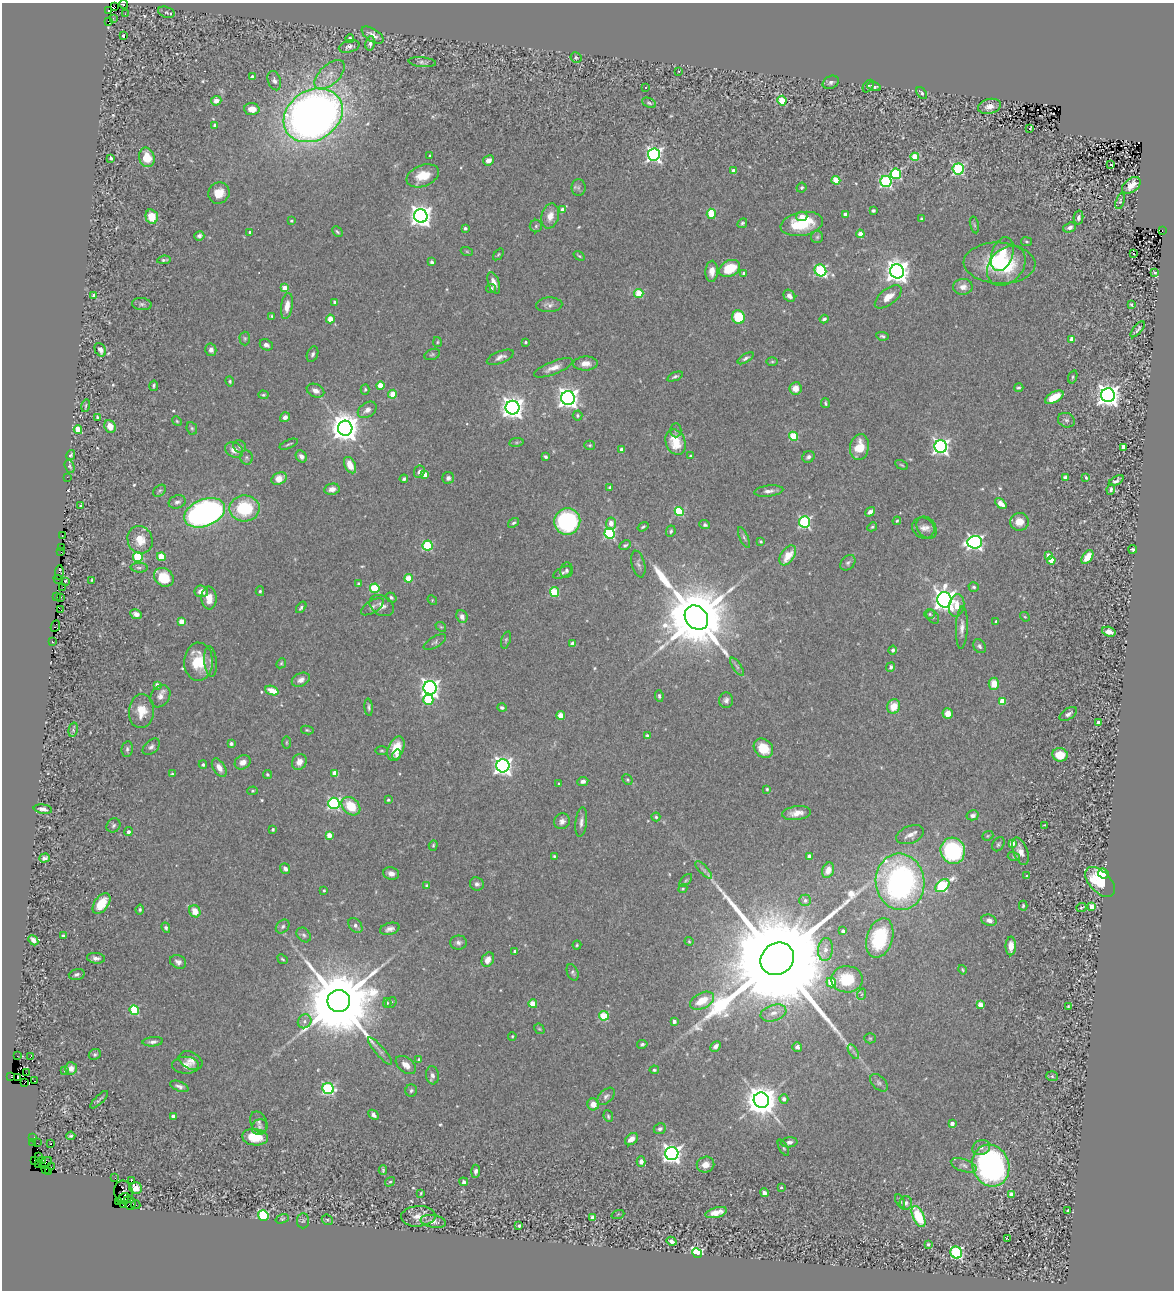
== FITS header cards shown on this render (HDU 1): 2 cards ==
NAXIS1  =                 1172
NAXIS2  =                 1288

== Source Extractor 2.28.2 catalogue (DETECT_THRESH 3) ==
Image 1172 x 1288 px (HDU 1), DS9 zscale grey, 1 PNG px = 1 image px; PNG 1176 x 1292 px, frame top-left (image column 1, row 1288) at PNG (2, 3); each listed source drawn as its Kron ellipse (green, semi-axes under 4 px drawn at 4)
Background 0.425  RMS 0.025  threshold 0.0764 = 3 sigma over >= 5 px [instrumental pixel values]
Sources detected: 575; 3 with non-positive FLUX_AUTO (blend fragments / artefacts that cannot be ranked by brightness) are neither listed nor drawn; of the other 572, the 500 brightest by FLUX_AUTO listed and drawn (72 fainter detections omitted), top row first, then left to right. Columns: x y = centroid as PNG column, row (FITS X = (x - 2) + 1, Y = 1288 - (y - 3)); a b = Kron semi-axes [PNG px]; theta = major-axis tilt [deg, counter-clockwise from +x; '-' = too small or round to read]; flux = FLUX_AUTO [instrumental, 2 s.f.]
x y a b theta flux
123 4 4 3 - 12
115 7 3 2 - 220
108 11 4 3 - 24
166 12 8 5 -18 3.8
125 14 2 2 - 25
113 18 3 2 - 4.4
109 21 3 3 - 11
373 35 12 6 -33 12
123 36 4 2 - 5.8
350 39 4 3 - 8.5
370 43 7 4 81 5.6
349 46 10 6 14 6
576 58 5 5 - 2.6
422 62 14 5 -6 5.2
679 71 3 2 - 2.7
330 75 18 10 43 22
252 77 4 4 - 6.2
274 81 10 6 -71 6.9
831 82 8 6 25 5.4
868 86 7 4 54 2.4
874 87 7 4 -17 5.9
645 88 3 3 - 4.1
922 93 7 4 -52 4
216 101 5 4 - 11
782 101 5 4 - 70
649 103 7 4 -23 3.5
989 106 11 7 13 12
252 109 8 6 -4 20
313 115 31 25 33 1700
215 125 4 3 - 9.4
1029 128 3 3 - 53
654 154 6 6 - 580
430 156 3 3 - 2.4
147 157 10 7 -74 29
915 157 4 4 - 61
111 158 3 3 - 8.2
488 160 6 5 - 12
1111 165 4 3 - 62
958 169 5 5 - 250
733 171 4 3 - 12
896 174 5 5 - 190
423 176 17 10 22 39
836 180 4 4 - 49
886 182 6 5 - 300
1131 185 10 6 36 19
578 188 8 7 - 4.8
802 188 5 4 - 3.9
219 193 11 10 - 25
1120 201 8 4 74 2.8
562 210 4 4 - 11
873 211 4 3 - 3.2
711 214 5 4 - 61
845 214 4 3 - 10
152 216 7 6 - 34
421 216 7 6 - 1300
550 216 13 8 75 17
802 216 5 4 - 12
1078 217 7 4 78 5.1
922 219 4 3 - 3.5
291 221 3 3 - 2.4
742 223 5 4 - 3.1
802 224 21 11 11 73
974 225 8 3 -76 2.5
536 226 6 6 - 3.9
1070 227 7 5 21 6.1
465 228 3 3 - 5.1
1162 230 3 2 - 120
250 232 4 3 - 3.2
337 232 6 3 -45 2.8
860 234 4 4 - 20
199 236 5 4 - 4.9
817 237 6 6 - 3.3
1027 242 5 3 - 2.1
467 252 6 4 -20 2
498 254 6 4 52 2.2
1002 254 17 10 71 41
1134 254 3 2 - 2.7
579 256 6 3 -35 2.1
164 260 6 3 9 3.4
432 262 4 3 - 4.3
999 263 36 20 -2 120
1006 266 22 16 48 80
730 268 11 7 26 55
820 270 6 5 - 210
712 271 10 6 88 14
897 271 7 7 - 1700
1155 273 4 3 - 2.7
744 274 4 3 - 11
494 283 11 5 -71 13
963 287 10 8 3 13
285 288 4 4 - 24
491 288 5 4 - 3.6
639 293 4 4 - 55
94 295 4 3 - 5.2
789 296 6 5 - 9.7
888 297 16 8 38 21
335 302 3 3 - 8.2
142 304 10 6 -6 5.2
549 305 13 7 3 7.8
1131 305 3 3 - 2.2
287 306 13 6 82 20
272 316 4 3 - 2.8
738 317 7 6 - 64
330 319 4 4 - 35
824 319 4 3 - 3.8
1138 329 10 3 50 4
882 336 6 3 -11 3.3
245 338 7 5 -89 3.2
1072 339 4 4 - 16
437 342 5 4 - 2.1
526 342 4 3 - 2.8
266 345 7 5 -23 6
100 350 7 5 -62 7.7
211 350 6 5 - 7.7
313 354 8 5 69 4.8
432 354 8 5 21 3.4
500 357 14 6 21 8.4
746 358 9 4 32 4.8
772 362 6 4 0 2.3
585 363 12 7 2 14
553 368 20 6 21 15
675 377 8 4 22 4.1
1073 377 7 4 71 2.7
230 381 5 4 - 2.7
380 385 4 4 - 40
154 386 5 3 - 3.1
795 388 6 6 - 17
1019 388 4 3 - 2.7
365 389 5 4 - 3
315 391 9 6 -24 9.6
393 394 4 4 - 41
263 395 5 4 - 2.7
1108 395 7 7 - 1600
1054 397 10 5 30 35
568 398 7 6 - 1200
825 403 5 3 - 2.7
86 406 6 2 75 2.3
512 408 7 7 - 1500
367 410 10 7 34 9.8
577 415 5 5 - 3
98 417 4 3 - 3.5
285 417 5 4 - 8.5
1066 420 8 7 - 5
177 421 5 4 - 2.1
110 426 6 5 - 16
192 428 6 5 - 2.9
345 428 7 7 - 2900
78 430 4 4 - 59
676 430 7 5 -89 3.5
793 436 4 4 - 76
516 442 7 4 8 2.3
675 442 13 9 -68 42
289 444 10 2 22 2.7
590 445 5 4 - 2.5
240 446 6 6 - 4.4
941 446 6 6 - 610
859 447 13 9 79 35
1123 447 4 3 - 11
622 449 4 4 - 14
234 450 9 7 -29 15
71 455 5 3 - 3
301 456 6 5 - 7
691 456 4 3 - 3.9
246 457 7 6 - 3.7
545 457 4 3 - 3.3
808 457 6 5 - 5.7
350 465 9 5 -64 24
902 465 7 3 -27 2.1
70 466 7 4 -70 2.8
419 472 6 5 - 6.3
425 474 4 4 - 22
67 477 2 2 - 30
1065 477 4 3 - 3.5
279 478 8 5 25 24
448 478 6 6 - 5.8
1086 478 4 3 - 2.5
404 479 4 3 - 3.5
1116 481 8 4 30 5
610 487 4 3 - 2.9
332 489 7 5 11 12
1111 489 5 4 - 4.9
160 491 7 5 41 3.2
769 491 15 5 7 8.8
177 502 9 6 16 6.6
1001 504 6 4 -42 17
81 505 3 3 - 3.1
244 508 15 13 2 100
679 511 5 4 - 120
870 512 5 4 - 8.3
205 513 21 13 22 680
897 521 4 3 - 2.1
567 522 13 13 - 250
804 522 6 5 - 260
1019 522 9 9 - 21
514 523 6 4 36 3.5
611 523 6 5 - 12
705 525 5 4 - 4.2
643 527 6 3 36 2.7
872 527 5 4 - 2.5
927 527 12 9 -54 11
923 528 11 10 - 11
671 531 6 4 66 3.6
610 533 5 5 - 200
62 536 3 3 - 10
744 537 11 4 -66 4.4
140 540 14 12 -69 30
761 541 3 3 - 2.9
975 542 7 6 - 570
625 545 6 4 26 3.1
428 546 5 5 - 120
61 548 3 2 - 3.2
1133 549 4 3 - 3
61 552 2 2 - 4.5
788 555 11 6 56 34
1048 555 4 4 - 10
138 557 5 5 - 120
161 557 4 4 - 47
1087 557 8 5 56 27
1051 560 4 4 - 34
848 563 9 6 46 4.9
638 564 14 6 -76 6.1
139 568 8 5 -4 3.7
566 570 8 6 78 4.2
59 573 7 3 84 28
563 573 10 5 28 4.5
164 577 10 8 -37 52
408 578 4 4 - 43
58 579 5 2 - 7.9
92 580 3 3 - 1.9
65 581 3 2 - 2
359 584 3 3 - 5.2
63 587 2 2 - 2.5
974 587 5 5 - 3.6
375 588 5 4 - 93
201 591 7 6 - 14
260 591 5 4 - 3
554 592 5 4 - 78
57 596 2 2 - 3.9
61 597 2 2 - 3.8
209 598 11 7 -87 23
391 598 5 4 - 3.7
432 600 5 4 - 1.9
944 600 8 7 - 1400
382 606 13 9 -31 11
957 606 11 7 79 23
301 607 6 4 53 3.9
372 607 13 6 33 6.6
61 610 3 2 - 17
136 614 6 4 -28 10
930 614 5 5 - 2.8
462 616 7 5 -70 9.9
933 617 8 5 -53 3.6
1025 617 5 4 - 2
696 618 13 10 -47 23000
181 621 4 4 - 27
996 621 3 3 - 3.2
55 626 6 4 64 4.4
441 627 6 4 -40 2.1
962 628 21 6 88 11
1109 632 7 4 -19 11
506 640 9 4 72 3
52 642 3 3 - 11
435 642 12 5 30 4.7
573 644 4 4 - 19
979 646 7 6 - 6
893 650 4 4 - 6.1
198 662 19 14 88 53
211 662 15 6 -85 7.3
281 663 5 4 - 2.4
737 667 10 4 -57 4.7
891 667 5 4 - 4.6
301 680 9 6 26 9.8
994 684 6 5 - 26
157 685 4 4 - 11
430 688 6 6 - 910
272 690 7 4 -21 28
160 696 12 9 59 12
659 696 6 4 -82 3.2
428 700 5 5 - 97
726 700 8 7 - 6.2
1002 701 4 4 - 47
894 706 7 6 - 27
369 707 8 4 -85 3.8
502 707 5 4 - 4.1
141 711 17 12 85 31
948 714 5 5 - 17
1068 714 10 5 32 5.9
561 715 4 4 - 40
1098 722 3 3 - 8.2
73 730 7 4 75 5.9
307 730 6 4 -10 2.2
647 735 4 3 - 3.1
286 742 6 3 90 1.9
231 744 4 3 - 7.1
151 747 10 6 41 6.2
396 748 12 7 66 35
763 748 11 8 -46 37
127 749 8 5 81 4.3
382 751 6 3 0 2.1
397 755 5 4 - 5.1
1060 755 7 6 - 29
243 762 8 6 29 12
299 762 8 7 - 13
203 764 4 4 - 3.7
503 766 6 6 - 870
219 768 10 6 -58 14
335 773 4 4 - 33
172 774 4 4 - 2.1
267 774 4 4 - 2.5
627 780 6 4 -47 2.3
583 781 5 4 - 6.9
559 784 3 3 - 2.3
767 789 3 3 - 2.3
252 791 5 4 - 2.6
388 800 3 3 - 2.6
334 803 6 5 - 260
351 806 10 8 -43 46
43 809 9 4 -9 9.7
797 813 15 7 7 17
973 815 6 5 - 6.7
656 817 4 4 - 3
562 821 8 7 - 8.1
581 822 15 5 83 8.4
113 825 7 6 - 4.8
1045 825 4 2 - 2.2
273 829 3 3 - 2.8
128 832 4 4 - 6.9
329 835 4 4 - 22
910 835 14 8 22 12
988 836 6 4 21 2.1
1012 843 4 4 - 23
998 844 7 5 58 3.4
433 845 5 4 - 2.4
953 851 13 12 - 220
1020 851 14 7 -70 13
554 856 4 3 - 2.5
810 856 4 4 - 16
1014 857 6 4 -18 2.3
45 858 5 4 - 5
285 869 5 4 - 5.8
704 870 11 4 -46 5.1
828 870 8 6 70 15
391 873 8 6 -12 9.2
1103 874 5 5 - 42
1027 876 3 3 - 2.9
686 880 8 4 46 2.7
900 882 28 24 -83 530
1100 882 18 10 -46 65
477 884 7 6 - 5.8
427 886 4 3 - 2.8
942 886 8 5 38 200
683 889 5 4 - 2.1
324 890 3 3 - 2.2
805 900 6 5 - 5.3
101 904 11 7 54 33
1023 906 5 3 - 2.7
1092 907 4 4 - 26
1081 908 5 2 - 2.7
140 910 5 4 - 2.8
195 911 6 5 - 23
989 920 8 5 -19 8.6
355 925 8 6 -47 6.5
283 926 8 6 46 4.8
166 928 5 4 - 4.1
390 929 10 6 16 7.8
843 931 4 3 - 7.7
304 935 8 6 -49 4.7
63 936 4 3 - 3.3
880 938 20 13 73 100
33 940 5 4 - 11
689 941 4 4 - 1.9
458 942 8 7 - 6.1
577 945 4 4 - 2.1
1011 946 9 5 89 18
825 949 11 7 83 13
515 951 3 3 - 3.3
96 958 9 5 -7 6.9
283 959 5 3 - 2.4
777 959 17 15 38 96000
488 960 7 5 62 15
178 962 8 6 -29 7.4
962 970 5 3 - 2.1
573 972 9 5 -70 4
77 974 8 5 15 4.8
847 979 16 13 -1 65
831 982 5 4 - 44
862 994 6 3 70 2.6
339 1001 11 11 - 30000
702 1001 13 7 27 37
391 1002 6 4 50 2.6
387 1003 5 4 - 2.8
533 1004 4 4 - 52
980 1004 4 4 - 28
1068 1007 3 3 - 2
134 1010 5 4 - 110
773 1013 13 8 17 13
604 1016 5 4 - 75
305 1021 7 6 - 6.4
674 1021 4 3 - 6.7
539 1029 6 4 -42 2.1
512 1036 4 3 - 2
870 1038 5 5 - 2.3
153 1042 10 4 5 6.1
642 1044 5 4 - 3.2
716 1046 6 4 47 6.6
797 1047 5 5 - 6.2
380 1051 17 4 -49 7.6
853 1052 8 3 -59 3.6
95 1054 6 5 - 3.5
17 1056 3 2 - 2.5
30 1057 3 2 - 2.3
419 1059 4 4 - 3.5
191 1061 12 8 -26 11
185 1065 13 8 0 14
406 1065 11 7 -38 13
71 1068 6 6 - 14
64 1070 4 4 - 3.1
654 1070 5 4 - 2.7
26 1073 2 2 - 3.4
432 1075 9 6 -85 7
1052 1076 6 5 - 2.9
11 1077 2 2 - 11
18 1078 3 2 - 25
35 1081 3 2 - 11
24 1083 3 2 - 2.1
879 1083 10 6 -46 5.7
179 1086 9 5 -21 6.4
328 1089 6 5 - 230
411 1091 6 6 - 3.8
606 1096 10 6 43 6.1
784 1099 5 4 - 8.5
99 1100 11 3 44 3.8
761 1100 8 7 - 3700
593 1104 6 6 - 16
373 1115 6 4 -43 7.6
173 1116 4 3 - 11
608 1116 6 4 -66 3
259 1122 11 8 -64 6.5
952 1123 4 3 - 9.3
259 1127 8 7 - 5.7
660 1129 6 5 - 5.8
71 1136 4 3 - 3.1
255 1137 13 8 -8 43
33 1138 4 2 - 3.3
631 1139 7 5 41 14
789 1142 8 5 5 6.3
33 1143 3 2 - 8.6
37 1143 2 2 - 2.9
50 1144 2 2 - 3.1
981 1147 9 7 26 7.1
783 1148 9 4 -60 2.7
672 1154 6 6 - 970
38 1157 2 2 - 3.7
34 1160 3 2 - 9.2
43 1160 4 2 - 70
641 1162 5 4 - 7.9
46 1163 7 4 42 11
38 1165 3 2 - 9.2
705 1165 9 8 - 14
964 1165 13 6 -19 6.5
991 1166 21 18 -70 440
51 1167 2 2 - 3.3
46 1169 4 2 - 8
383 1170 4 3 - 2.6
49 1171 2 2 - 2.3
476 1171 6 4 87 5.6
115 1178 3 2 - 5.3
131 1180 2 2 - 2.5
390 1182 5 4 - 2.5
464 1182 4 4 - 4.5
781 1187 3 3 - 2.2
136 1188 6 5 - 16
123 1192 11 9 -75 120
421 1193 4 2 - 1.9
764 1193 4 4 - 6.2
1011 1194 4 4 - 11
123 1198 6 3 30 460
900 1201 7 3 -63 2.8
119 1202 4 3 - 110
130 1203 7 5 -67 55
906 1203 7 6 - 4.9
124 1204 3 2 - 2.1
136 1205 5 2 - 7.6
1068 1211 4 3 - 3.5
716 1213 11 5 15 17
618 1214 6 4 19 2.3
263 1215 5 5 - 190
418 1216 17 10 3 17
919 1216 11 5 -65 79
593 1218 4 4 - 22
282 1219 7 4 18 2.4
327 1220 6 5 - 2.6
303 1221 7 6 - 3.7
433 1221 13 6 -10 8.6
519 1226 3 3 - 4.4
1008 1239 4 2 - 37
671 1241 5 4 - 7.1
928 1244 3 3 - 3.1
956 1252 6 5 - 230
697 1253 5 4 - 170
At the frame edge (FLAGS 8, measured only in part): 1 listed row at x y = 123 4
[72 fainter detections neither listed nor drawn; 3 non-positive-flux detections neither listed nor drawn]